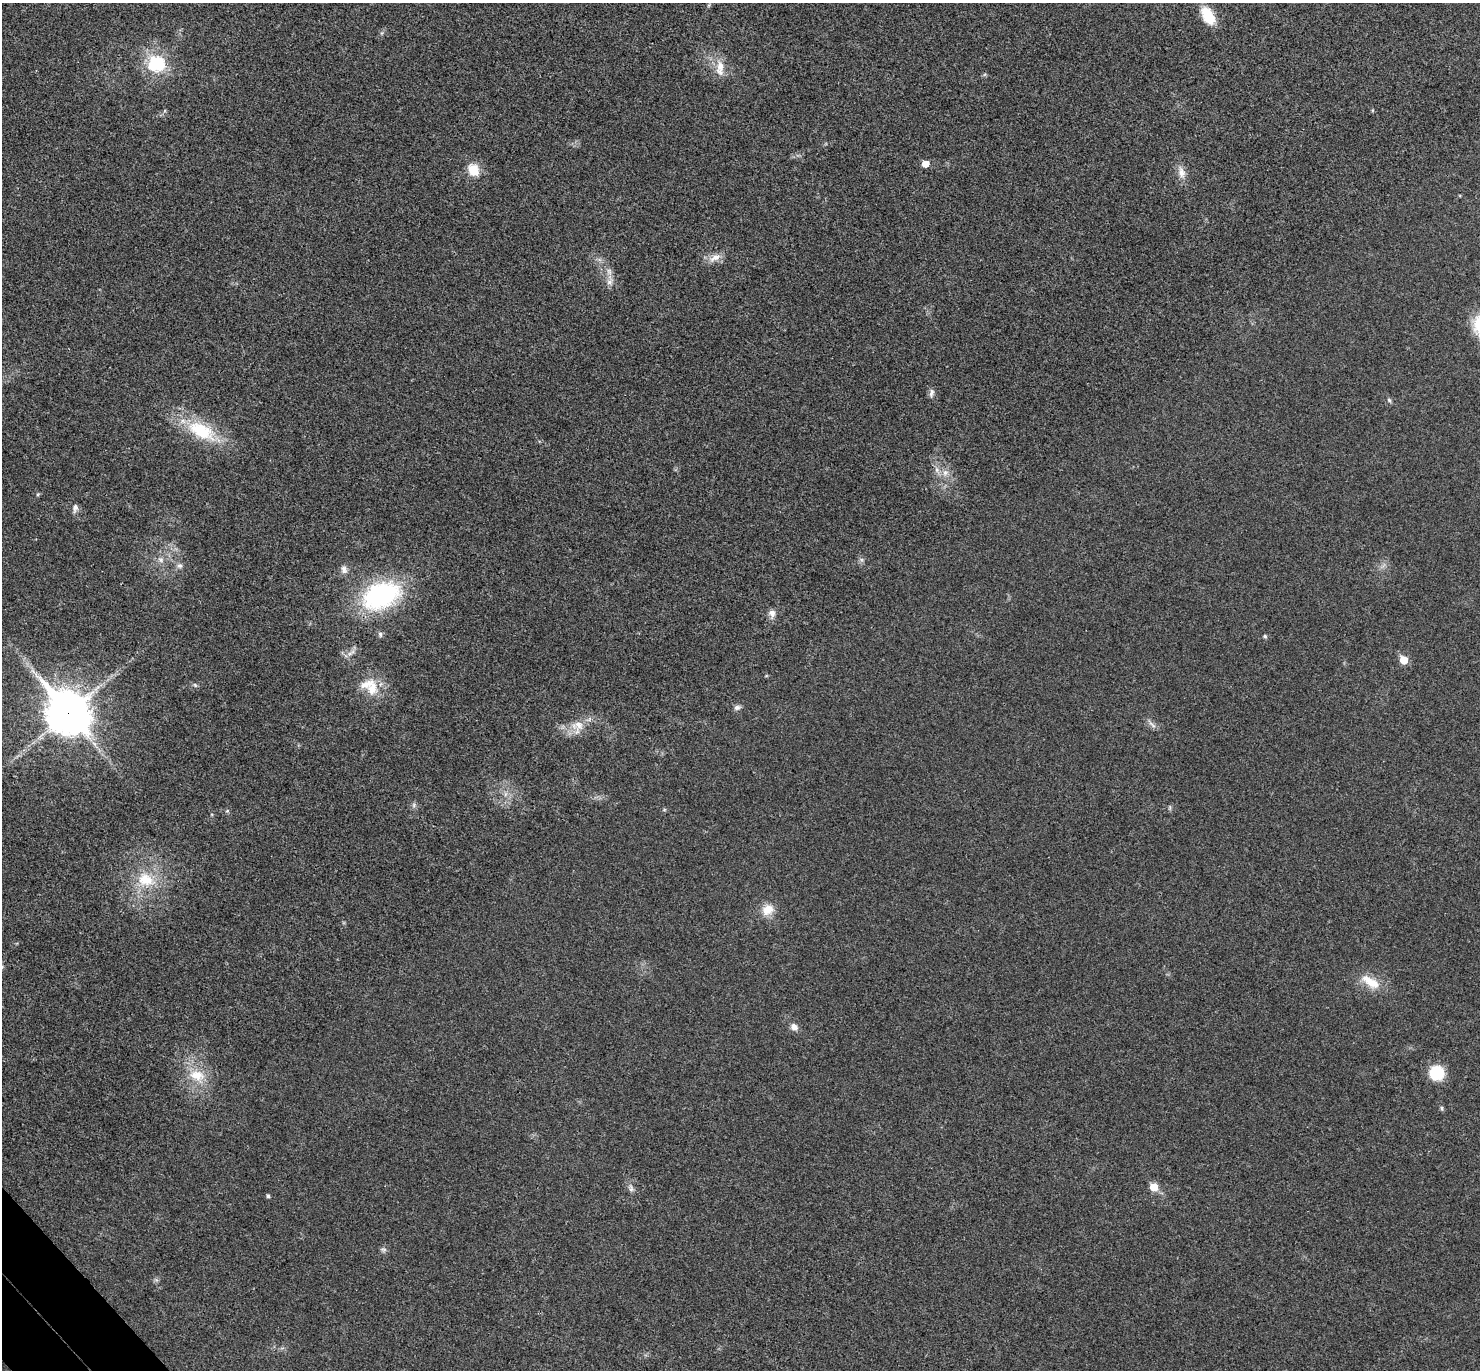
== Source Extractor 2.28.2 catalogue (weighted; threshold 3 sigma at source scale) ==
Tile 7 of 4 x 4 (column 3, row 2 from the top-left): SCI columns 3005-4482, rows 2931-4298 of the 6010 x 6001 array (HDU 1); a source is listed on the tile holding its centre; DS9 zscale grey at full resolution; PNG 1482 x 1372 px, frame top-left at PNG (2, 3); no overlay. Shown black and unused: <1% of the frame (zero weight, under 3 of 4 exposures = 6% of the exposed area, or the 3 px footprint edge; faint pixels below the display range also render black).
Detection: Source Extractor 2.28.2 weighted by HDU 2 'WHT'; one run over the whole footprint, this tile lists its part. Background 0.0268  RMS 0.0047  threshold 0.0213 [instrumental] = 3 sigma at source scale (4.5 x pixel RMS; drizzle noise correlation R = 1.50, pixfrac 1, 0.05/0.05 arcsec/px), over >= 5 px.
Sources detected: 47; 1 inside a brighter listed object's ellipse — not listed separately; the other 46 listed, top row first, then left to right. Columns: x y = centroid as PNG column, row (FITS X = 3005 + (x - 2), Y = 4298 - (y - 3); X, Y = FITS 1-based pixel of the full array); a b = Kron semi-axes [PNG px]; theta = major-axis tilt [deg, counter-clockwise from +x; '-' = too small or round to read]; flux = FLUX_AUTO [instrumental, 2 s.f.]
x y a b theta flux
1208 16 21 11 -59 12
382 33 6 4 71 0.73
156 64 8 8 - 47
720 66 17 11 -89 6.2
925 164 5 5 - 5.8
473 170 13 11 -59 8.8
1181 173 19 9 -77 4.5
715 258 20 9 26 4.4
610 281 17 7 81 3.4
931 393 13 6 78 1.7
1389 400 7 5 -69 1
201 431 46 22 -27 27
937 470 9 7 -75 2.3
945 473 9 9 - 2.8
75 508 11 7 77 1.9
161 560 9 7 -58 2
180 566 8 7 - 1.6
344 569 12 8 -76 2.5
381 595 33 22 23 75
772 614 12 9 89 2.7
380 634 8 6 -76 1.1
1265 636 5 5 - 0.93
350 654 10 6 35 2.2
1403 660 6 5 - 11
195 685 7 4 -45 0.79
372 688 26 16 88 11
737 707 9 6 17 1.5
68 713 18 14 -48 1300
1152 724 15 4 -47 1.7
577 726 21 17 77 8
505 794 7 4 71 1.1
414 805 7 5 79 1.1
1170 808 8 4 90 0.73
664 810 6 3 19 0.54
227 811 6 4 42 0.63
146 879 26 19 -19 17
768 910 16 13 32 6.7
1370 982 29 12 -32 9.7
794 1027 10 8 -41 2.7
1437 1073 14 14 - 17
197 1076 26 18 -25 14
1442 1108 7 5 -82 0.78
1154 1187 6 6 - 9.7
631 1188 12 6 -81 1.8
268 1196 4 4 - 1
383 1250 9 6 -15 1.2
Overlapping masked pixels (flux is a lower limit): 1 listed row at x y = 68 713